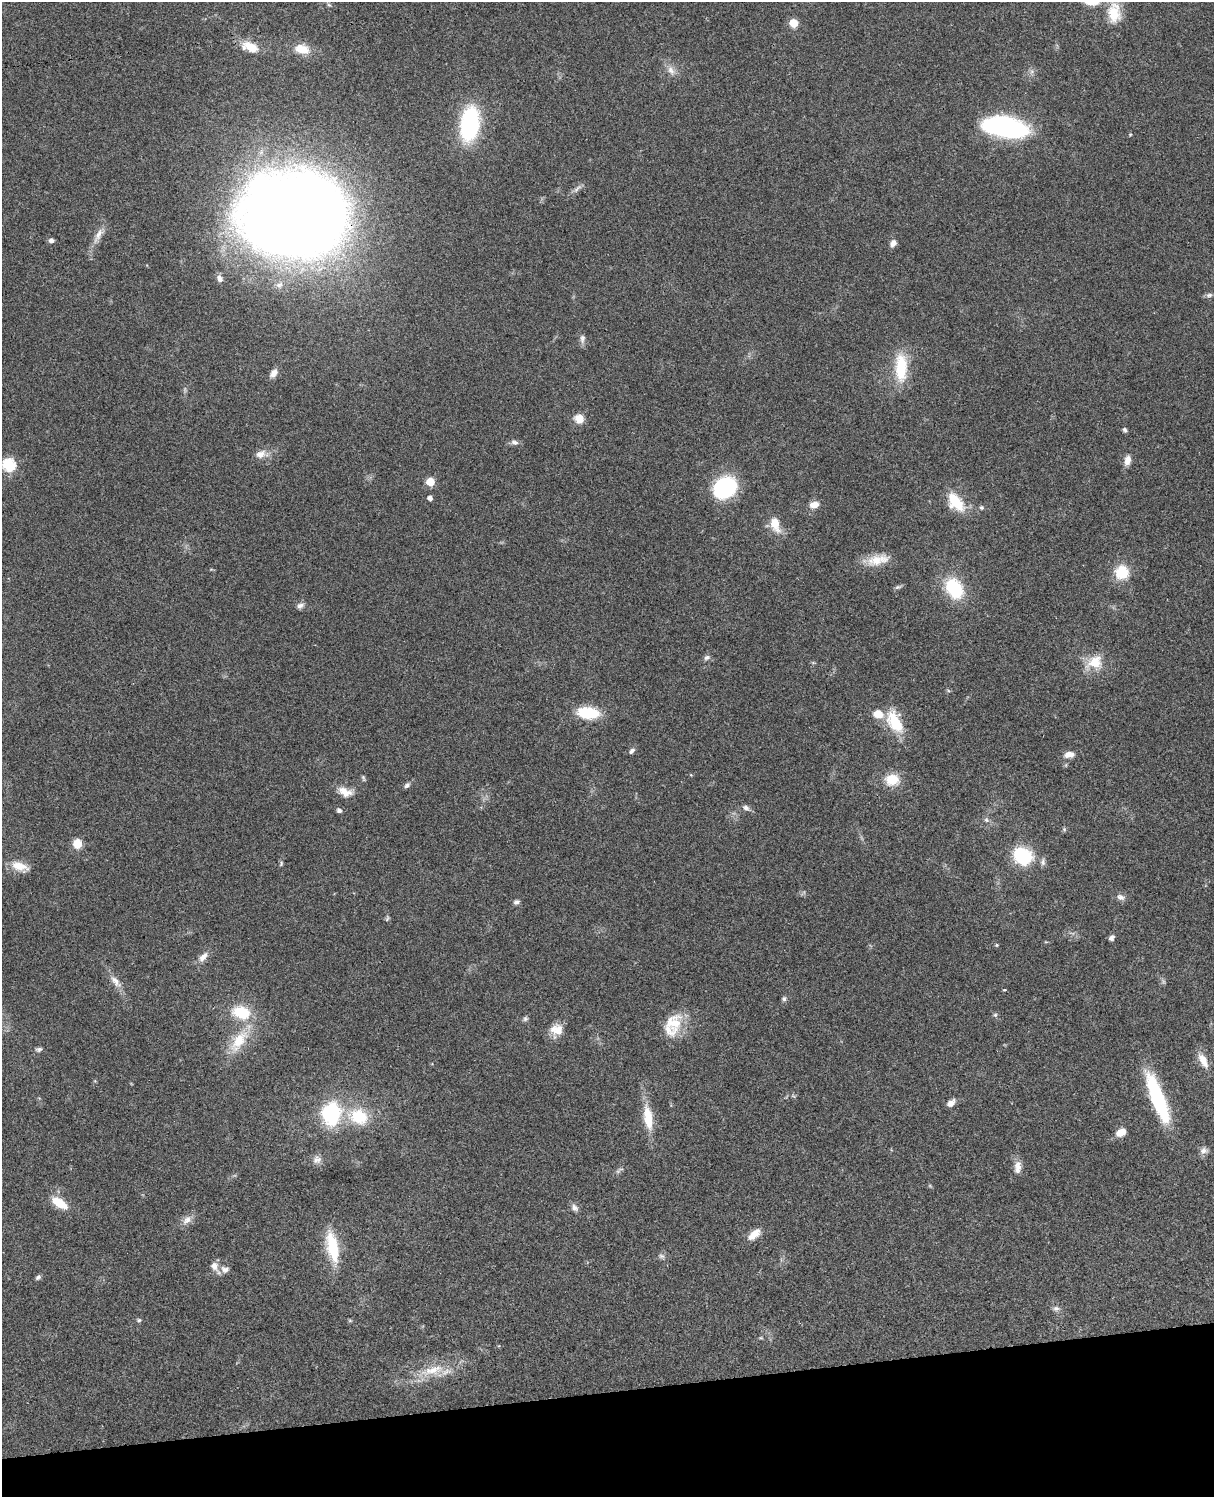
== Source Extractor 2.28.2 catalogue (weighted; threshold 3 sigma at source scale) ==
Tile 10 of 4 x 3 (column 2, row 3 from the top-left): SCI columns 1334-2545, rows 278-1772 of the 5088 x 4927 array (HDU 1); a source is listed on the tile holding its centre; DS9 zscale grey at full resolution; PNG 1216 x 1499 px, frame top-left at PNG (2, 2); no overlay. Shown black and unused: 7% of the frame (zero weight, under 3 of 4 exposures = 6% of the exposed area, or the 3 px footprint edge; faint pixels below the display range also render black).
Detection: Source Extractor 2.28.2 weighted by HDU 2 'WHT'; one run over the whole footprint, this tile lists its part. Background 0.0806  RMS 0.0058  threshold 0.0262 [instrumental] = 3 sigma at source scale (4.5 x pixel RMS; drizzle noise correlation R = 1.50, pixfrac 1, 0.05/0.05 arcsec/px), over >= 5 px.
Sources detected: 103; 1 too faint to see at this stretch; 1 inside a brighter object's white glare — not listed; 2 inside a brighter listed object's ellipse — not listed separately; the other 99 listed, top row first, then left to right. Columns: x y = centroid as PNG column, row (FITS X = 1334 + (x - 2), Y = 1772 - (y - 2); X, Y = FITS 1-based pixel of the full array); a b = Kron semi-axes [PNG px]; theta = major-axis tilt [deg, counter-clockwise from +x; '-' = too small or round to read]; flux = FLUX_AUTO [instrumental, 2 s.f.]
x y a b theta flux
1114 13 27 17 -90 15
793 23 6 5 - 17
250 47 23 12 -20 11
301 49 20 12 -14 10
671 70 15 8 -62 4.4
1032 71 7 4 72 1.4
470 124 32 16 82 72
1007 127 38 16 -11 120
1130 134 5 3 - 0.55
577 189 17 5 44 2.5
306 215 76 59 -73 950
98 235 27 8 60 5.9
51 240 5 4 - 2.4
893 243 8 6 68 3.1
220 278 9 7 -62 2.7
1209 295 9 6 9 1.6
582 339 13 7 88 2.5
901 368 36 14 -89 24
274 373 12 7 54 3.6
579 419 11 10 - 6.9
1125 430 6 5 - 1.2
515 442 10 6 -12 2.3
261 454 15 10 27 4.8
1127 460 12 8 78 4.4
9 465 6 6 - 68
430 482 5 5 - 17
725 487 24 19 34 51
430 498 4 4 - 2.9
955 502 23 13 -50 18
814 505 12 8 15 4.7
981 507 6 6 - 1.1
775 524 19 10 -73 10
878 560 31 13 13 11
1122 572 14 13 - 17
898 587 10 5 18 1.3
954 588 18 13 -58 39
300 606 10 7 27 2.2
707 657 9 6 23 1.8
1094 662 25 19 27 13
948 690 6 4 -20 0.69
588 713 20 11 -5 26
895 722 32 16 -63 19
632 751 9 6 42 1.8
1069 755 11 7 8 4.9
691 775 5 3 - 0.49
363 778 9 4 -72 1
892 780 16 13 -1 12
407 785 8 6 44 1.6
345 792 20 11 -18 7.1
746 808 9 7 -32 2.3
339 810 5 5 - 1.8
986 820 7 6 - 1.5
1064 829 6 5 - 0.86
77 844 9 8 - 9
1022 856 18 14 -34 36
1043 862 11 7 85 2
281 864 8 4 65 0.93
20 866 22 11 -19 8.5
1120 897 11 8 -21 2.6
516 902 7 6 - 1.8
387 919 8 4 55 0.9
1111 938 6 5 - 1.9
996 945 5 4 - 0.64
203 957 16 8 50 4.2
116 981 22 8 -50 5.5
1004 990 3 3 - 0.68
784 999 6 6 - 1.3
242 1013 15 11 -18 25
995 1015 6 5 - 1
525 1019 7 6 - 1.3
673 1023 28 22 84 17
557 1030 16 15 - 8.2
239 1041 35 15 55 21
39 1049 9 6 11 1.5
1203 1060 22 9 -61 7.1
1158 1098 52 12 -69 57
951 1103 9 6 38 4
331 1114 21 17 83 50
359 1116 27 20 -19 24
648 1118 34 11 -82 15
1120 1132 12 8 26 5.7
1204 1151 10 8 12 2.8
317 1159 12 11 - 3.4
1018 1166 13 11 -87 4.7
618 1171 8 5 49 1.3
59 1203 15 7 -33 15
575 1208 11 8 -45 2.5
187 1220 16 9 43 4.2
754 1234 17 8 40 6.9
332 1247 35 12 -79 26
662 1256 8 6 -2 1.7
215 1267 17 8 -58 4.7
225 1269 11 9 -7 3
38 1277 8 5 39 1.3
1056 1308 9 7 0 2
139 1320 6 5 - 0.96
350 1321 6 4 -19 0.7
761 1338 6 3 -17 0.61
433 1370 39 14 15 19
Overlapping masked pixels (flux is a lower limit): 1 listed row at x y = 306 215